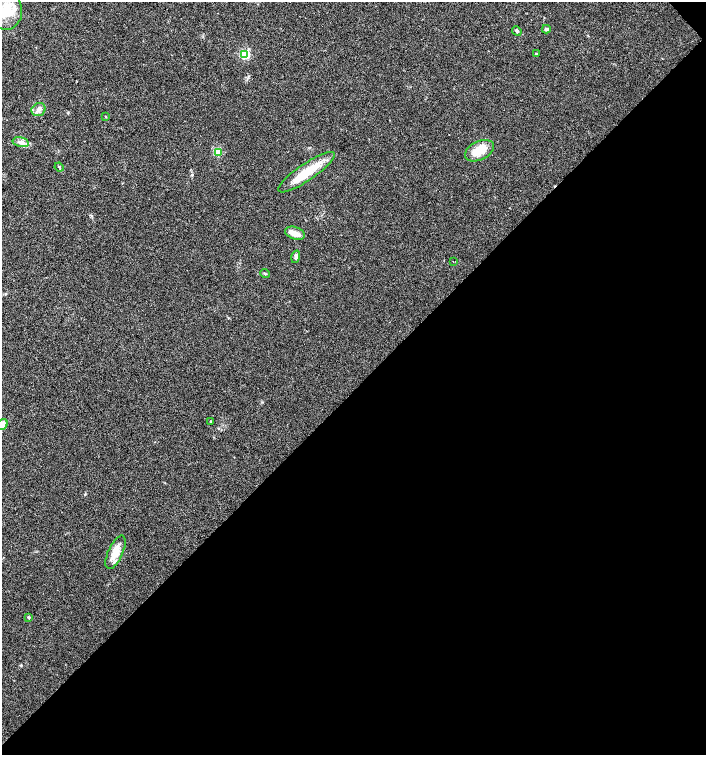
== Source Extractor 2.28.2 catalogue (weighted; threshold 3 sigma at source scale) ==
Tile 12 of 4 x 4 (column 4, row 3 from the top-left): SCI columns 4446-5853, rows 1506-3010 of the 6007 x 6026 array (HDU 1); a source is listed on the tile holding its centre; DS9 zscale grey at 2 x 2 block average (1 PNG px = mean of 2 x 2 image px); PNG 708 x 757 px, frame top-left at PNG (2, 2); each listed source drawn as its Kron ellipse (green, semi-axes under 4 px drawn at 4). Shown black and unused: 49% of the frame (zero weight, under 3 of 4 exposures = <1% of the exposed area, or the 3 px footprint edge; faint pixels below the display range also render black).
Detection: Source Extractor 2.28.2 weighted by HDU 2 'WHT'; one run over the whole footprint, this tile lists its part. Background 0.021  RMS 0.0028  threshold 0.0128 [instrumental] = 3 sigma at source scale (4.5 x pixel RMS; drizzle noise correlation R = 1.50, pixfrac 1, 0.0396/0.0396 arcsec/px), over >= 5 px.
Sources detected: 23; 1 inside a brighter object's white glare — neither listed nor drawn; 2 inside a brighter listed object's ellipse — not listed separately; the other 20 listed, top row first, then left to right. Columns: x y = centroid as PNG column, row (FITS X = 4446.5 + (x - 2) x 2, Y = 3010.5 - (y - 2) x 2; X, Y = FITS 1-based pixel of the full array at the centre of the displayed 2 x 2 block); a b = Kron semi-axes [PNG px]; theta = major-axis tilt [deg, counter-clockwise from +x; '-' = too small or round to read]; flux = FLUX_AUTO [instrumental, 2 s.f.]
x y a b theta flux
6 10 19 16 -89 17
546 29 4 4 - 1.4
517 31 5 4 - 1.2
245 54 4 3 - 55
536 54 3 3 - 0.51
39 109 7 6 - 3
105 116 3 2 - 0.33
21 142 8 4 -12 2.9
479 151 15 9 26 14
218 152 4 2 - 0.85
59 167 4 3 - 0.65
307 172 34 8 34 20
295 233 10 6 -18 5.3
296 257 6 4 75 1.5
453 261 2 2 - 0.22
265 273 5 2 - 0.5
210 421 3 2 - 0.43
2 424 6 5 - 5.8
115 552 18 7 66 9
29 617 3 2 - 0.93
Isophote crosses this tile's border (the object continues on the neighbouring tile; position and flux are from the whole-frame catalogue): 1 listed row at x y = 2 424
Diffuse or blended objects may show on this block-average render without a row.